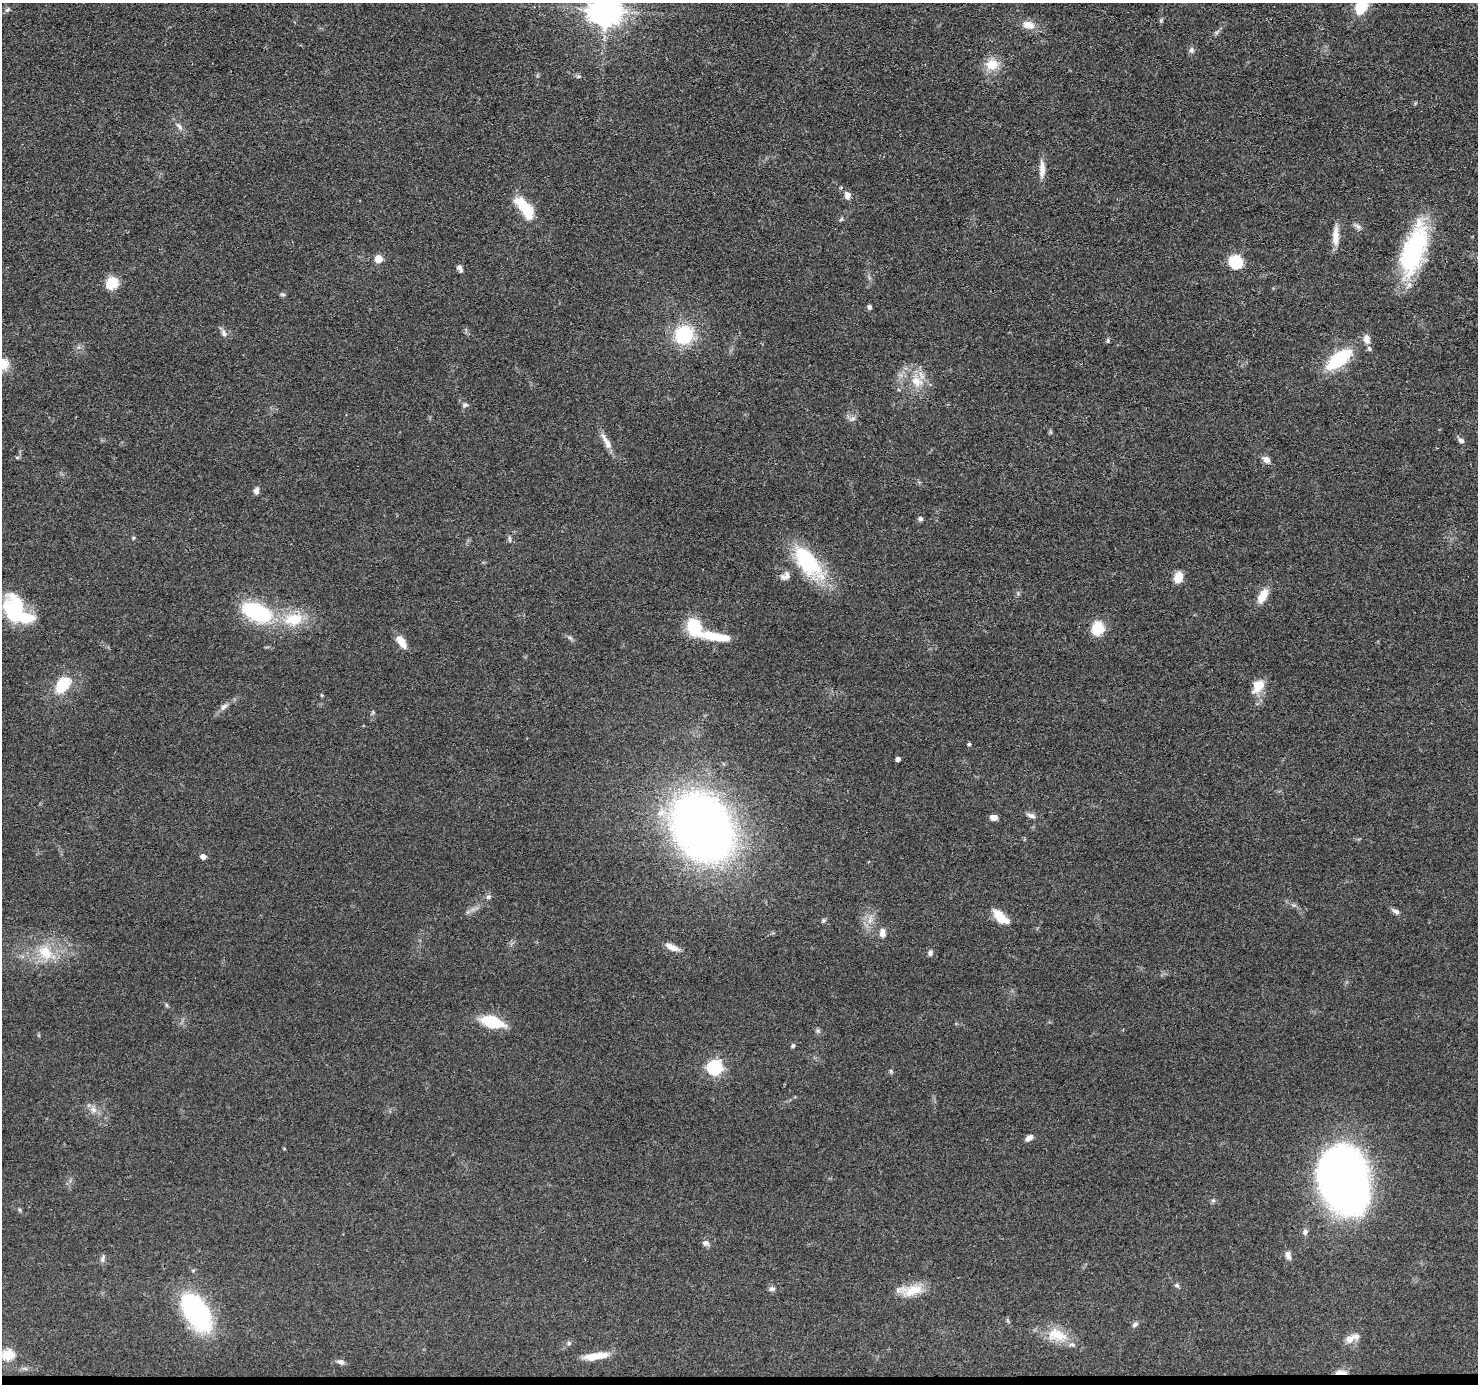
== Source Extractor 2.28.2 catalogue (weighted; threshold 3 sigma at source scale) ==
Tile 8 of 3 x 3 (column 2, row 3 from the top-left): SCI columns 1480-2955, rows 203-1584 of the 4434 x 4459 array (HDU 1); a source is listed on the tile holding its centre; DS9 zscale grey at full resolution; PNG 1480 x 1386 px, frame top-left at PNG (2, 3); no overlay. Shown black and unused: <1% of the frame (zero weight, under 3 of 4 exposures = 1% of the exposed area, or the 3 px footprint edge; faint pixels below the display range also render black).
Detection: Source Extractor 2.28.2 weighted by HDU 2 'WHT'; one run over the whole footprint, this tile lists its part. Background 0.0473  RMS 0.005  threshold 0.0225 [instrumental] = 3 sigma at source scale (4.5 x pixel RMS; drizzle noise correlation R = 1.50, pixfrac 1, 0.05/0.05 arcsec/px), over >= 5 px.
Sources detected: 94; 3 inside a brighter listed object's ellipse — not listed separately; the other 91 listed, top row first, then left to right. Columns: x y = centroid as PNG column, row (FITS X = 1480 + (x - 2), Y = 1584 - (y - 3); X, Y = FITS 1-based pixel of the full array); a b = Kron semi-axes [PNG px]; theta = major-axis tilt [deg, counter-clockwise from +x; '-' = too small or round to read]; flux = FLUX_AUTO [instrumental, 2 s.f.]
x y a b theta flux
1361 6 19 12 62 14
7 10 8 5 29 1.1
606 10 10 9 - 870
1028 25 15 9 -13 5.4
1191 50 9 7 -83 1.5
992 65 17 15 8 8.1
578 76 7 3 8 0.7
179 126 13 5 -48 2
1042 169 25 7 -90 4.6
847 195 9 8 - 2.6
524 207 27 10 -54 19
1357 226 13 5 -31 1.7
1335 236 26 8 89 5.7
1414 250 61 23 73 57
378 259 6 5 - 9.2
1236 262 13 11 -40 17
460 268 9 5 -59 1.6
111 283 13 11 43 10
283 294 7 5 -3 0.89
869 307 6 5 - 1.2
224 333 10 7 -67 1.9
684 335 18 17 - 28
1367 339 11 8 -78 3.5
1108 341 7 4 89 0.67
1339 359 20 10 37 38
917 381 19 14 -24 9.6
465 405 7 5 12 1
853 418 8 5 31 1.3
1461 440 7 6 - 1.7
606 441 29 6 -61 4.6
17 457 6 4 1 0.69
1266 460 10 7 -33 2.9
256 491 8 6 84 2
920 519 6 5 - 1.2
133 538 5 5 - 0.64
510 539 9 3 -79 0.85
808 561 46 20 -51 39
785 576 14 9 18 2.8
1178 578 13 9 68 5.9
1263 596 19 9 61 7.6
17 610 35 20 -49 37
257 612 37 18 -23 42
294 619 30 18 8 17
694 627 20 15 -75 19
1097 628 18 15 61 9.2
715 637 38 9 -9 16
570 638 7 4 -19 0.96
401 642 18 8 -55 5
63 685 21 13 51 15
1258 686 16 11 54 8.1
322 695 5 4 - 0.45
224 707 12 6 42 2.2
969 744 4 4 - 0.77
898 759 4 4 - 1.5
1031 816 12 6 -20 1.8
994 817 8 6 -6 2.6
702 828 45 35 -58 500
203 857 5 5 - 2.9
488 897 7 6 - 1.2
1396 911 11 6 -23 1.6
1000 916 19 11 -52 6.9
823 921 6 4 71 0.72
882 933 13 7 86 2.7
672 947 18 7 -25 4
45 952 25 17 -42 14
930 953 7 6 - 1.3
492 1022 16 8 -16 28
818 1030 6 4 18 0.8
793 1046 7 4 64 0.8
715 1068 7 6 - 92
891 1071 5 5 - 0.74
93 1109 10 7 -57 2.6
1029 1138 9 6 37 2.5
1343 1178 44 31 -72 590
1213 1200 6 6 - 0.86
1305 1232 8 7 - 1.6
706 1243 9 7 -14 1.9
1288 1255 11 7 -75 2.3
103 1258 11 5 73 1.2
1177 1285 7 5 -35 1
772 1289 8 6 6 1.4
911 1290 33 12 4 11
196 1312 37 19 -57 92
1135 1324 9 6 34 1.4
1057 1335 30 16 -18 12
1350 1339 17 9 38 4.3
569 1343 6 5 - 0.86
8 1355 7 6 - 25
596 1356 28 7 8 9.1
340 1362 11 6 -15 1.7
1340 1372 14 4 0 3.6
Overlapping masked pixels (flux is a lower limit): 1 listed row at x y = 1340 1372
Isophote crosses this tile's border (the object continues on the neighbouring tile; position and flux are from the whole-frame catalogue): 2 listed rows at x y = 1361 6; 606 10